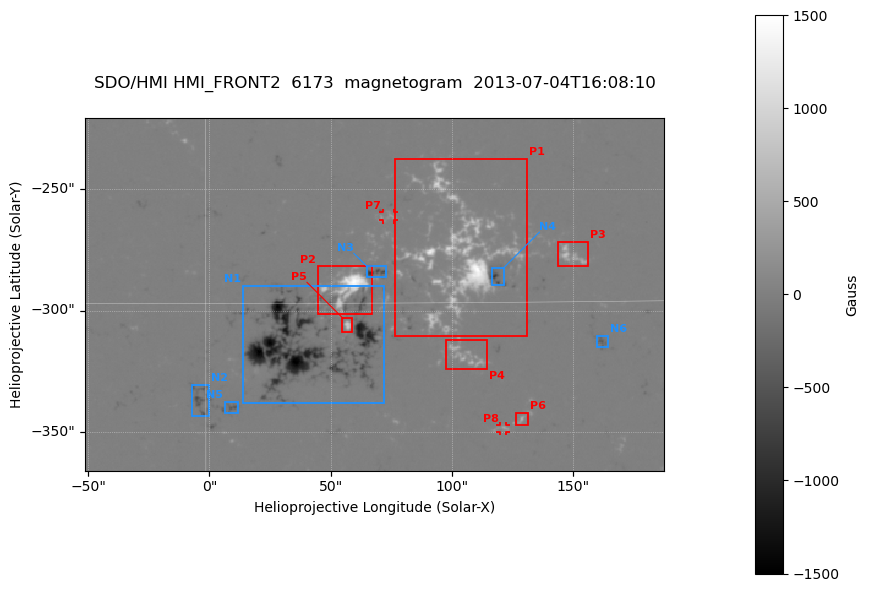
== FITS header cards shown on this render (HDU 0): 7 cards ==
TELESCOP= 'SDO/HMI '
INSTRUME= 'HMI_FRONT2'
WAVELNTH=               6173.0
DATE-OBS= '2013-07-04T16:08:10.80'
CTYPE1  = 'HPLN-TAN'
CTYPE2  = 'HPLT-TAN'
BUNIT   = 'Gauss   '

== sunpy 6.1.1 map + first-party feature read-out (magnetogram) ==
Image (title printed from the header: SDO/HMI HMI_FRONT2  6173  magnetogram  2013-07-04T16:08:10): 473 x 288 px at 0.504 arcsec/px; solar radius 944 arcsec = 1872 px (partial field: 1.2% of the solar disc is inside the frame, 100% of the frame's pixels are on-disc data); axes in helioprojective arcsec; data unit Gauss (BUNIT, on the colour bar)
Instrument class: MAGNETOGRAM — CONTENT/DPC_OBSR says magnetogram
Display: grey scale clipped to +-1500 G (the 99.5th-percentile rule alone would give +-997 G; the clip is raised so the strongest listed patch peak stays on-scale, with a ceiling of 1500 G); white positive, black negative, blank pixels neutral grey
Flux patches: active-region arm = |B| over 9 px >= 100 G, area >= 13 px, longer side >= 3 px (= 1.5 arcsec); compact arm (3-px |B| >= 300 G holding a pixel >= 400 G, >= 4 px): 32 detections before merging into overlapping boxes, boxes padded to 3 px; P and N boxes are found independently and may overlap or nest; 8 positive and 6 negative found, all listed = drawn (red P1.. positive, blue N1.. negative; 2 of them under ~3 arcsec drawn as corner ticks so the feature stays visible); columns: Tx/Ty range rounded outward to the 2 arcsec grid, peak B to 10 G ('>+1500(sat)' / '<-1500(sat)' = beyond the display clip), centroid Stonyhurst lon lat
Positive patches:
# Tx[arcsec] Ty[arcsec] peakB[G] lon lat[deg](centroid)
P1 76..132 -312..-236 +1480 +7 -14
P2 44..68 -302..-282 +1480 +4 -15
P3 142..156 -282..-270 +760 +9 -14
P4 96..116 -324..-312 +660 +7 -16
P5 54..60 -310..-302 +850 +4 -16
P6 126..132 -348..-342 +560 +8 -18
P7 70..76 -264..-258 +330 +5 -13
P8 120..124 -350..-346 +440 +8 -18
Negative patches:
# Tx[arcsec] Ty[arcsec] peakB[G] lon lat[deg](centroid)
N1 14..72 -340..-290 <-1500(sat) +3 -16
N2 -8..0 -344..-330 -600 +0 -18
N3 64..74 -288..-282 -800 +4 -14
N4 116..122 -290..-282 -800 +8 -14
N5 6..12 -344..-338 -450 +1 -18
N6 158..166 -316..-310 -430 +10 -16
Bipolar pairs (each listed P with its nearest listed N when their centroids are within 0.25 R_sun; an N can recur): P1-N4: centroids ~20 arcsec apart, P1 is north-east of N4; P2-N3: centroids ~10 arcsec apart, P2 is south-east of N3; P3-N4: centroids ~30 arcsec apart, P3 is west of N4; P4-N4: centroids ~40 arcsec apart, P4 is south of N4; P5-N1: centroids ~20 arcsec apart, P5 is north-west of N1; P6-N6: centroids ~50 arcsec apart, P6 is south-east of N6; P7-N3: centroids ~20 arcsec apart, P7 is north of N3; P8-N6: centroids ~50 arcsec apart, P8 is south-east of N6